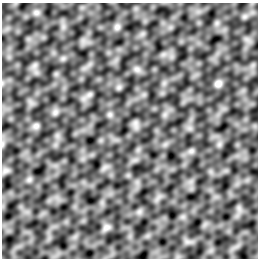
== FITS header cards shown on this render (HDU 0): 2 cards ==
NAXIS1  =                  256 /
NAXIS2  =                  256 /

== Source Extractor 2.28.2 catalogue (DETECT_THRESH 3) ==
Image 256 x 256 px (HDU 0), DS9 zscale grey, 1 PNG px = 1 image px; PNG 260 x 260 px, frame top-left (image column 1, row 256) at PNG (2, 3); no overlay
Background -6.54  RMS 76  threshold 229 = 3 sigma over >= 5 px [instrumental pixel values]
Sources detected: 4; all 4 listed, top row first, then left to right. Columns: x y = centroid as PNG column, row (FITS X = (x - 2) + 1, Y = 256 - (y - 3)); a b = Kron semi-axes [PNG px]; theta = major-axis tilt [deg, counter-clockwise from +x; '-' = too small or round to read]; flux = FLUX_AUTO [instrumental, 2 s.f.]
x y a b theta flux
117 27 7 7 - 14000
218 83 9 8 - 21000
36 126 8 7 - 15000
106 227 10 7 39 17000